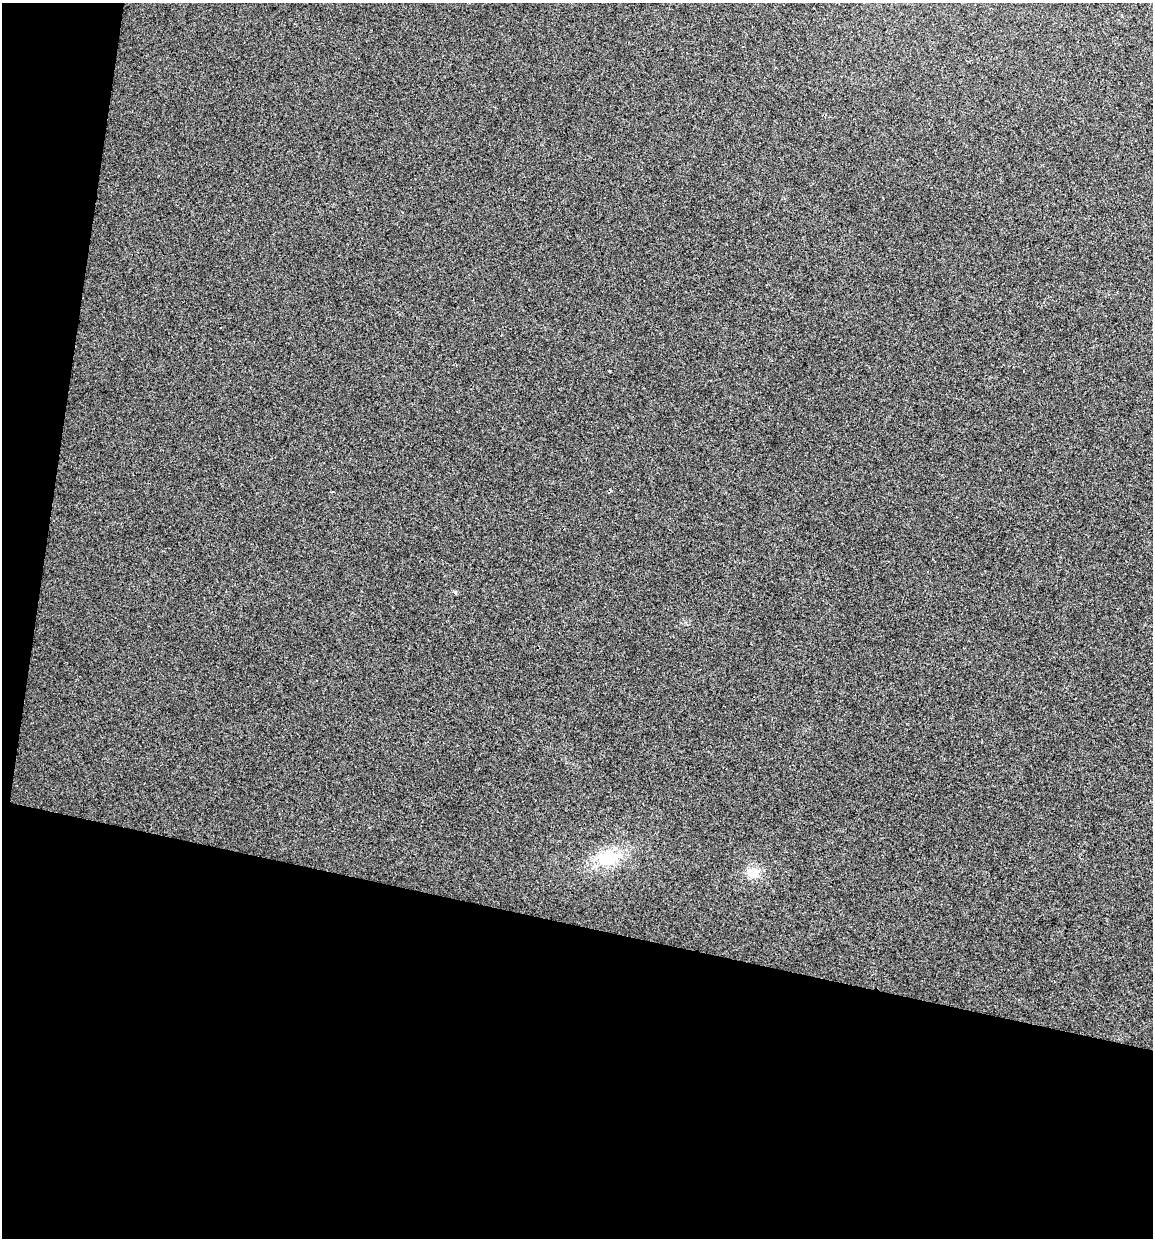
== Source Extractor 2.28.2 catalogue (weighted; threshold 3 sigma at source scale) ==
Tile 3 of 2 x 2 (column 1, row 2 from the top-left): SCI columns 136-1286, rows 1-1236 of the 2564 x 2476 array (HDU 1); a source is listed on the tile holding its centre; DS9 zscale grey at full resolution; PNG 1155 x 1240 px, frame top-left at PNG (2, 3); no overlay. Shown black and unused: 29% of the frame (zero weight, under 2 of 3 exposures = <1% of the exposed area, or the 3 px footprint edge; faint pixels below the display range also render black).
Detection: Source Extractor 2.28.2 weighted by HDU 2 'WHT'; one run over the whole footprint, this tile lists its part. Background 0.00972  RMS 0.01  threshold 0.046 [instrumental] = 3 sigma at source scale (4.5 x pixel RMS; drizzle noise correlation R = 1.50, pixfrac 1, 0.0396/0.0396 arcsec/px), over >= 5 px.
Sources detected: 3; all 3 listed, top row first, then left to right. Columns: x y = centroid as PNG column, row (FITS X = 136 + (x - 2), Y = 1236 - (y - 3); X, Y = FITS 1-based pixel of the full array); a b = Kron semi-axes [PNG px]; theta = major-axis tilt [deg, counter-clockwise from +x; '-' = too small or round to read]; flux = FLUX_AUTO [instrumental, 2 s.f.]
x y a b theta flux
455 592 5 5 - 1.2
608 858 25 16 14 39
753 873 15 12 -4 14